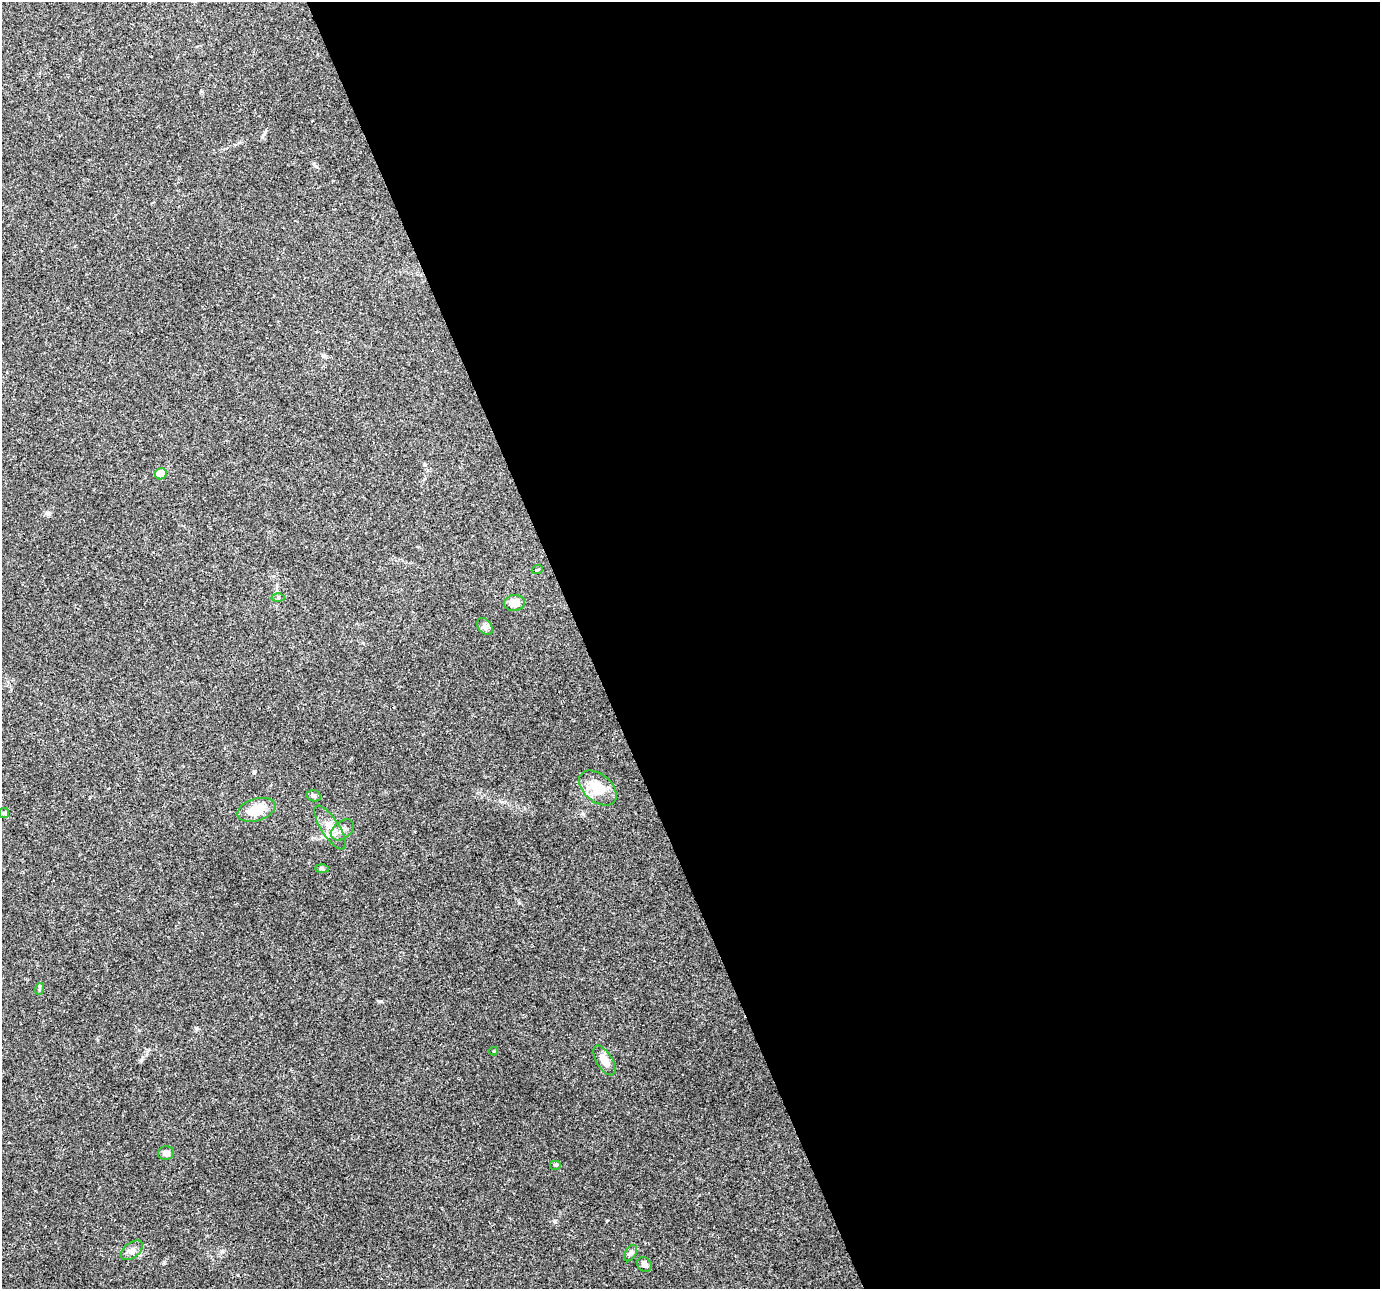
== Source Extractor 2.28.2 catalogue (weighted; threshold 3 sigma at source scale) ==
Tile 8 of 4 x 4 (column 4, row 2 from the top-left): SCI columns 4137-5514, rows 2653-3939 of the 5516 x 5358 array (HDU 1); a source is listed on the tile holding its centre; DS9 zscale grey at full resolution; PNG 1382 x 1291 px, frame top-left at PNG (2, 2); each listed source drawn as its Kron ellipse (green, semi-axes under 4 px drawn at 4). Shown black and unused: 58% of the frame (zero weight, under 3 of 4 exposures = <1% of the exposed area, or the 3 px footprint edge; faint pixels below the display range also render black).
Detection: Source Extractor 2.28.2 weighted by HDU 2 'WHT'; one run over the whole footprint, this tile lists its part. Background 0.102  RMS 0.0055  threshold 0.025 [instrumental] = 3 sigma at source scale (4.5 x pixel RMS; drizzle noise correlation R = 1.50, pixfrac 1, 0.0396/0.0396 arcsec/px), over >= 5 px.
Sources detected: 21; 1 inside a brighter listed object's ellipse — not listed separately; the other 20 listed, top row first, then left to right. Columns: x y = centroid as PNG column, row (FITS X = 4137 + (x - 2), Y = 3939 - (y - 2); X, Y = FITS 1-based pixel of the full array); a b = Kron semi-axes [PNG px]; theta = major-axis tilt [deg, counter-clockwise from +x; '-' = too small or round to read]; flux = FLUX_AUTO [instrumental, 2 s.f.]
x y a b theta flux
161 474 6 5 - 9.6
537 570 5 3 - 0.5
278 598 6 4 0 0.86
514 603 10 8 4 6.3
485 626 9 6 -50 2
598 788 22 13 -40 14
314 796 7 5 -15 1.1
256 810 20 11 17 12
4 813 5 5 - 0.84
330 828 25 9 -57 6.5
342 830 13 8 37 3.5
322 868 6 4 -2 0.86
39 989 6 3 71 0.67
494 1051 4 4 - 0.5
604 1061 16 8 -59 6.2
166 1153 8 7 - 2.3
555 1165 6 5 - 0.79
132 1250 13 7 38 2.8
631 1253 9 5 60 1.3
644 1264 8 6 -49 2
Unlisted compact peaks at least as high as the median listed source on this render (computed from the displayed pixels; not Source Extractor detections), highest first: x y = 583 814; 196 1028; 554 1221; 164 1262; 254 772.